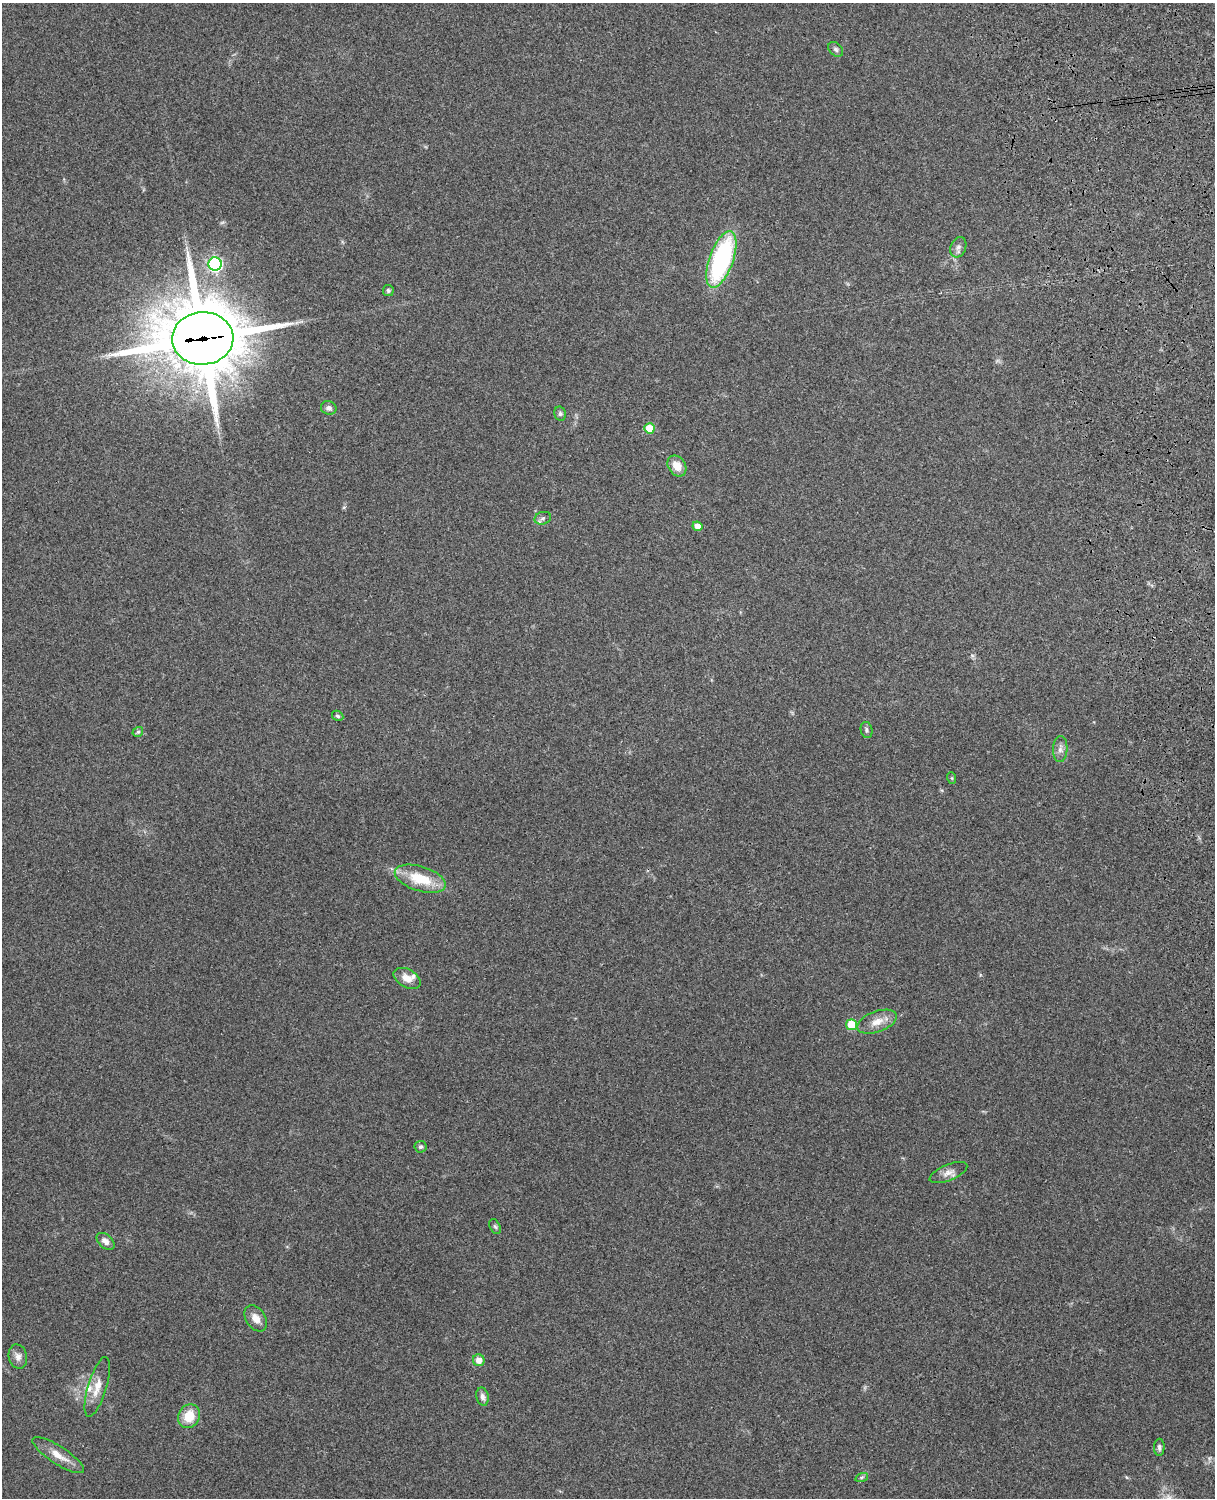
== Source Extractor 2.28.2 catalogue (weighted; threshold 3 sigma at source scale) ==
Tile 6 of 4 x 3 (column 2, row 2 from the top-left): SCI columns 1331-2543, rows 1660-3155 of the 5089 x 4928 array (HDU 1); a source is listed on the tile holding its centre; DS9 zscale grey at full resolution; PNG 1217 x 1500 px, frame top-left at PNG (2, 3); each listed source drawn as its Kron ellipse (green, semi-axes under 4 px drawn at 4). Shown black and unused: <1% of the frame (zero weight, under 3 of 4 exposures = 6% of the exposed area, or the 3 px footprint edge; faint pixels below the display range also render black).
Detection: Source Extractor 2.28.2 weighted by HDU 2 'WHT'; one run over the whole footprint, this tile lists its part. Background 0.285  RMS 0.0092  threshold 0.0415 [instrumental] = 3 sigma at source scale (4.5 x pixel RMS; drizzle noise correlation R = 1.50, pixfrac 1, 0.05/0.05 arcsec/px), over >= 5 px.
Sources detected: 36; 2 inside a brighter listed object's ellipse — not listed separately; the other 34 listed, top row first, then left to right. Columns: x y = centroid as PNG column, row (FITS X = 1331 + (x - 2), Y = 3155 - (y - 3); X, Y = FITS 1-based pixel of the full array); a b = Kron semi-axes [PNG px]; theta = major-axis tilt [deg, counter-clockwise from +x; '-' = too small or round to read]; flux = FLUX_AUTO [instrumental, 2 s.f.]
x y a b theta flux
836 49 8 6 -45 2.5
958 247 11 7 68 4
721 259 30 12 70 140
215 264 6 6 - 190
388 290 5 5 - 1.7
203 338 31 26 4 8700
329 408 8 6 -19 3.5
560 414 7 5 -77 2.1
649 428 5 5 - 24
677 466 11 8 -56 11
543 518 8 6 16 2.7
697 526 5 4 - 7.9
338 716 6 4 -30 1.7
866 730 8 6 -77 2.2
138 732 5 5 - 1.8
1060 749 13 7 88 4.6
952 778 6 4 -71 0.96
420 879 26 12 -17 31
407 978 14 9 -29 9
877 1022 21 10 20 11
852 1025 5 5 - 32
421 1147 6 6 - 2
948 1173 20 8 22 6.5
495 1227 8 5 -62 1.8
105 1241 10 6 -41 5.1
256 1318 14 9 -57 7.7
18 1356 12 9 -76 5.3
479 1360 6 6 - 7.5
97 1387 31 9 73 13
482 1397 9 6 -77 3.7
189 1416 12 10 59 19
1159 1447 8 5 89 2.5
58 1455 30 9 -33 13
862 1477 6 4 19 1.6
Overlapping masked pixels (flux is a lower limit): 1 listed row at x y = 203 338